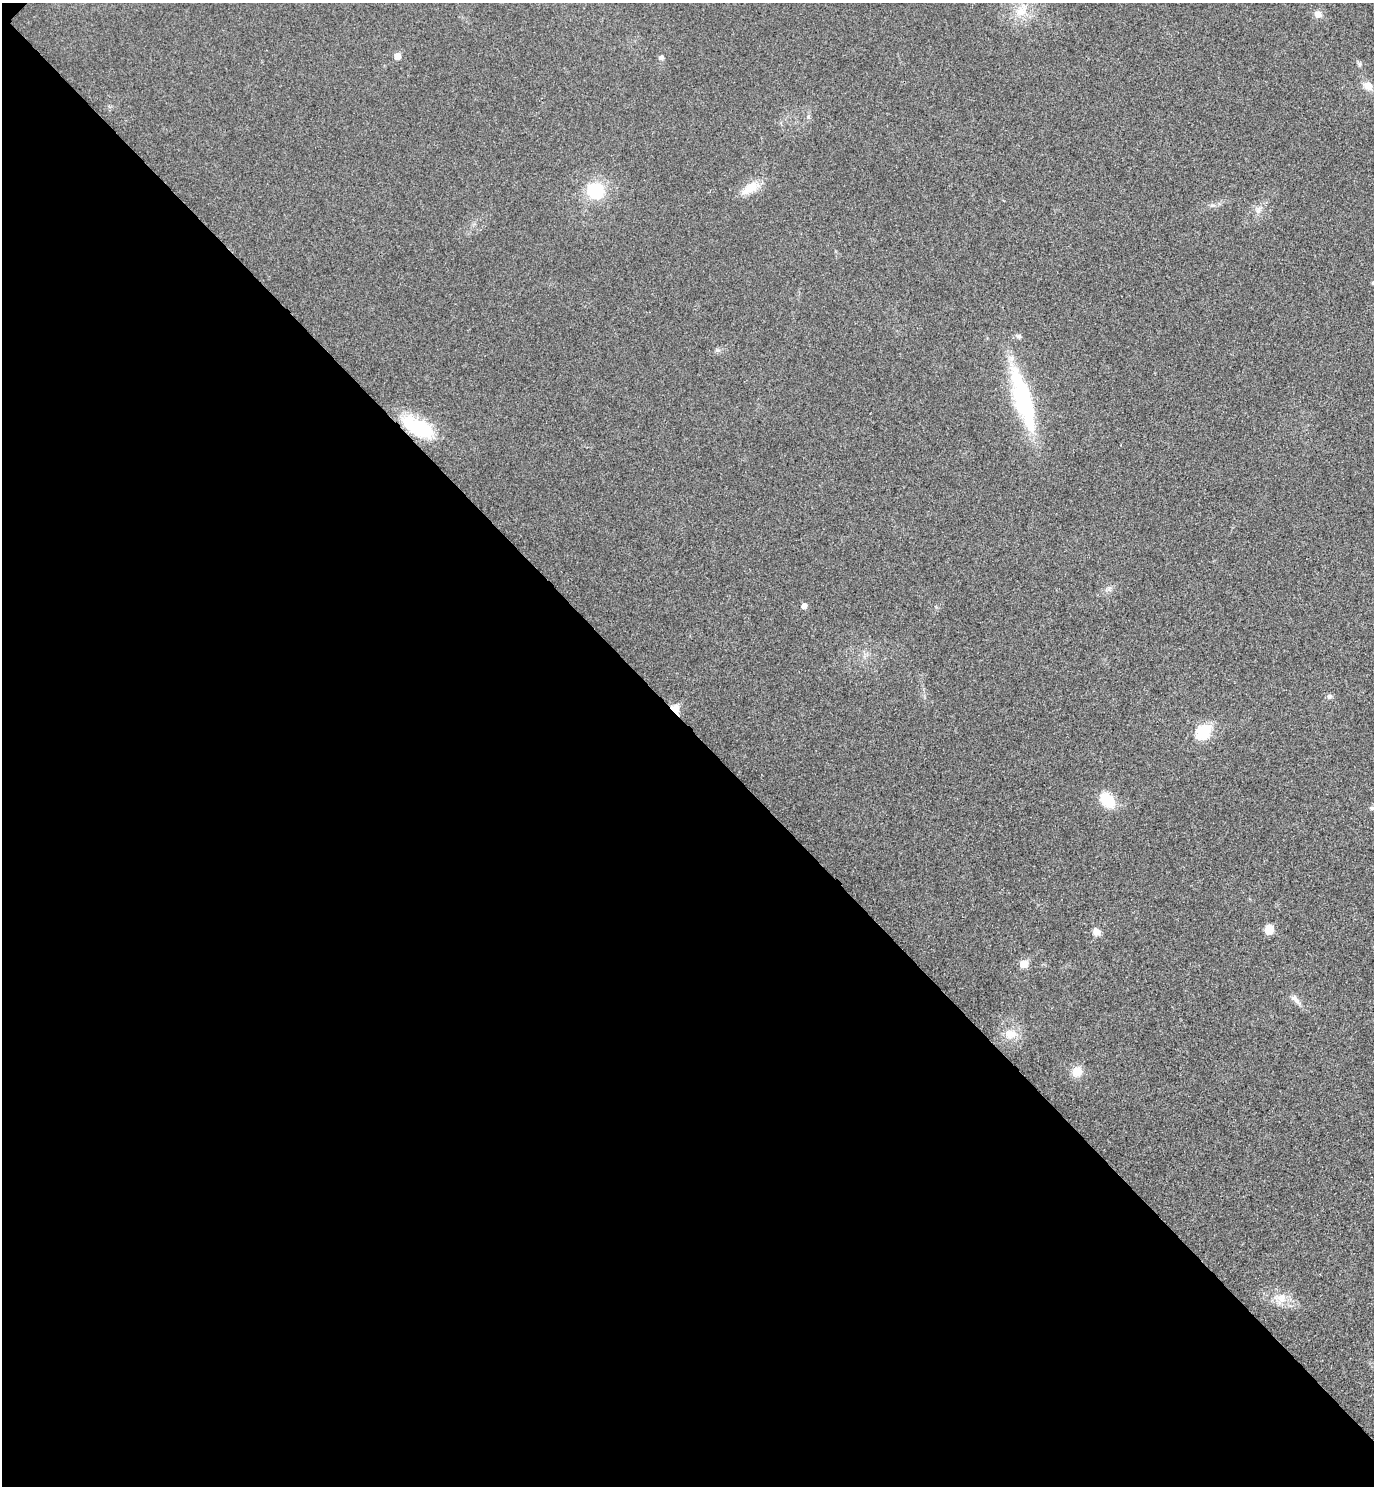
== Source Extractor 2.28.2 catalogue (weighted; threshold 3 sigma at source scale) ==
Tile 9 of 4 x 4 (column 1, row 3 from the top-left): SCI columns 200-1571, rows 1531-3014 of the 6026 x 6025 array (HDU 1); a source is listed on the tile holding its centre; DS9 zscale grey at full resolution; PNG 1376 x 1488 px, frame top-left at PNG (2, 3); no overlay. Shown black and unused: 51% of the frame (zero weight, under 3 of 4 exposures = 6% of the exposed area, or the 3 px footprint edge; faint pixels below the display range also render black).
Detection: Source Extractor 2.28.2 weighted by HDU 2 'WHT'; one run over the whole footprint, this tile lists its part. Background 0.0217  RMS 0.0063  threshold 0.0282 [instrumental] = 3 sigma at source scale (4.5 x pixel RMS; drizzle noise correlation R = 1.50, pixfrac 1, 0.05/0.05 arcsec/px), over >= 5 px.
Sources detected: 25; all 25 listed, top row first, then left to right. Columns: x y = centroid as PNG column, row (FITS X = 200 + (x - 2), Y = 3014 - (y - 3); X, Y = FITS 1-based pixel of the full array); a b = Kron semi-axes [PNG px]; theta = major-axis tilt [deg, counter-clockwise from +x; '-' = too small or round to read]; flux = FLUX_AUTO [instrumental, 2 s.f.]
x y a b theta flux
1021 11 18 12 33 10
1318 14 8 7 - 3.4
397 56 5 5 - 6
661 57 6 5 - 1.4
1360 64 6 5 - 1.1
1368 86 13 10 -16 4.9
808 117 5 4 - 0.93
752 187 18 12 28 10
595 191 17 16 - 28
1373 283 5 4 - 0.98
1023 399 75 17 -74 67
418 427 41 18 -28 33
804 606 5 5 - 3
1329 696 7 6 - 1.4
674 709 8 6 -39 14
1203 732 8 6 40 62
1107 800 19 13 -43 15
1372 808 6 5 - 1.1
1269 929 8 7 - 9.4
1096 932 9 8 - 3.3
1024 964 5 5 - 12
1296 1000 18 6 -49 3.2
1010 1034 16 12 9 7.4
1077 1071 12 12 - 7.2
1281 1298 13 12 - 6.9
Overlapping masked pixels (flux is a lower limit): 2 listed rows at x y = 418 427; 674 709
Isophote crosses this tile's border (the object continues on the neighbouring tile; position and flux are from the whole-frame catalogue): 1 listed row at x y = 1373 283
Unlisted compact peaks at least as high as the median listed source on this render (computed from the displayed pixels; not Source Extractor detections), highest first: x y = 1212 205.